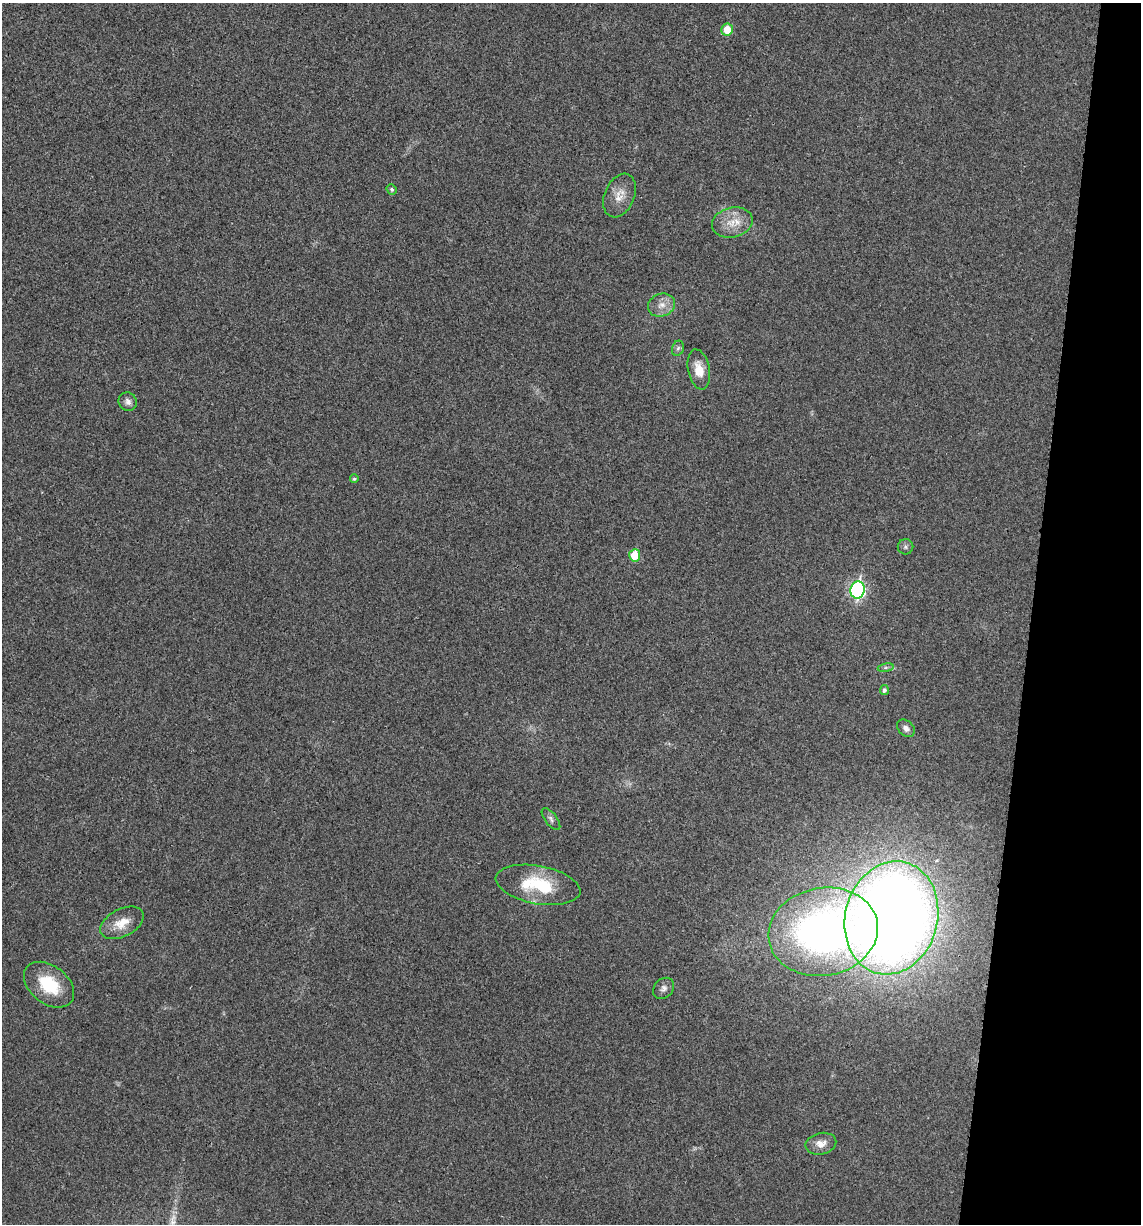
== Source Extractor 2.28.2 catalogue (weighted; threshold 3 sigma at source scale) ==
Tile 8 of 4 x 4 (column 4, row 2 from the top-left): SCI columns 3538-4676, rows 2450-3671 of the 4914 x 4897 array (HDU 1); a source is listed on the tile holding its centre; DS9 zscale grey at full resolution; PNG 1143 x 1226 px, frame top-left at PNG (2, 3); each listed source drawn as its Kron ellipse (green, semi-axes under 4 px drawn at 4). Shown black and unused: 10% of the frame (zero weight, under 3 of 4 exposures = <1% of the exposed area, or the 3 px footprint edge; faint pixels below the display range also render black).
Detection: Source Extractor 2.28.2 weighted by HDU 2 'WHT'; one run over the whole footprint, this tile lists its part. Background 0.0202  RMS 0.0059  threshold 0.0265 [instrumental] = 3 sigma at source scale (4.5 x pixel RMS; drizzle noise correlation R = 1.50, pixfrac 1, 0.05/0.05 arcsec/px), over >= 5 px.
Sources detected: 24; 1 inside a brighter listed object's ellipse — not listed separately; the other 23 listed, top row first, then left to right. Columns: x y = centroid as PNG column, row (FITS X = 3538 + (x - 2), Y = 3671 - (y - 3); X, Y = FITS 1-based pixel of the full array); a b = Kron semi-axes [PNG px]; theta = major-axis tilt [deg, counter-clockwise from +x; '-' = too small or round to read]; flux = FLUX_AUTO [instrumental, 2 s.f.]
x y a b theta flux
727 30 6 5 - 11
392 189 5 5 - 1.4
620 195 23 15 67 8.6
732 222 21 15 13 11
662 305 14 11 21 5.9
678 348 8 5 72 1.5
699 370 20 11 -79 8.3
128 402 9 9 - 2.6
354 479 4 4 - 0.93
905 547 8 7 - 1.6
635 555 6 5 - 16
858 590 8 7 - 130
886 668 8 4 9 1.4
884 690 5 4 - 1.8
906 728 10 7 -42 2.8
551 819 13 6 -53 2
538 885 43 19 -10 34
891 918 57 46 75 1100
122 923 23 13 28 10
823 932 55 44 11 280
49 985 28 19 -38 25
663 988 12 9 47 2.8
821 1144 15 10 13 6.1